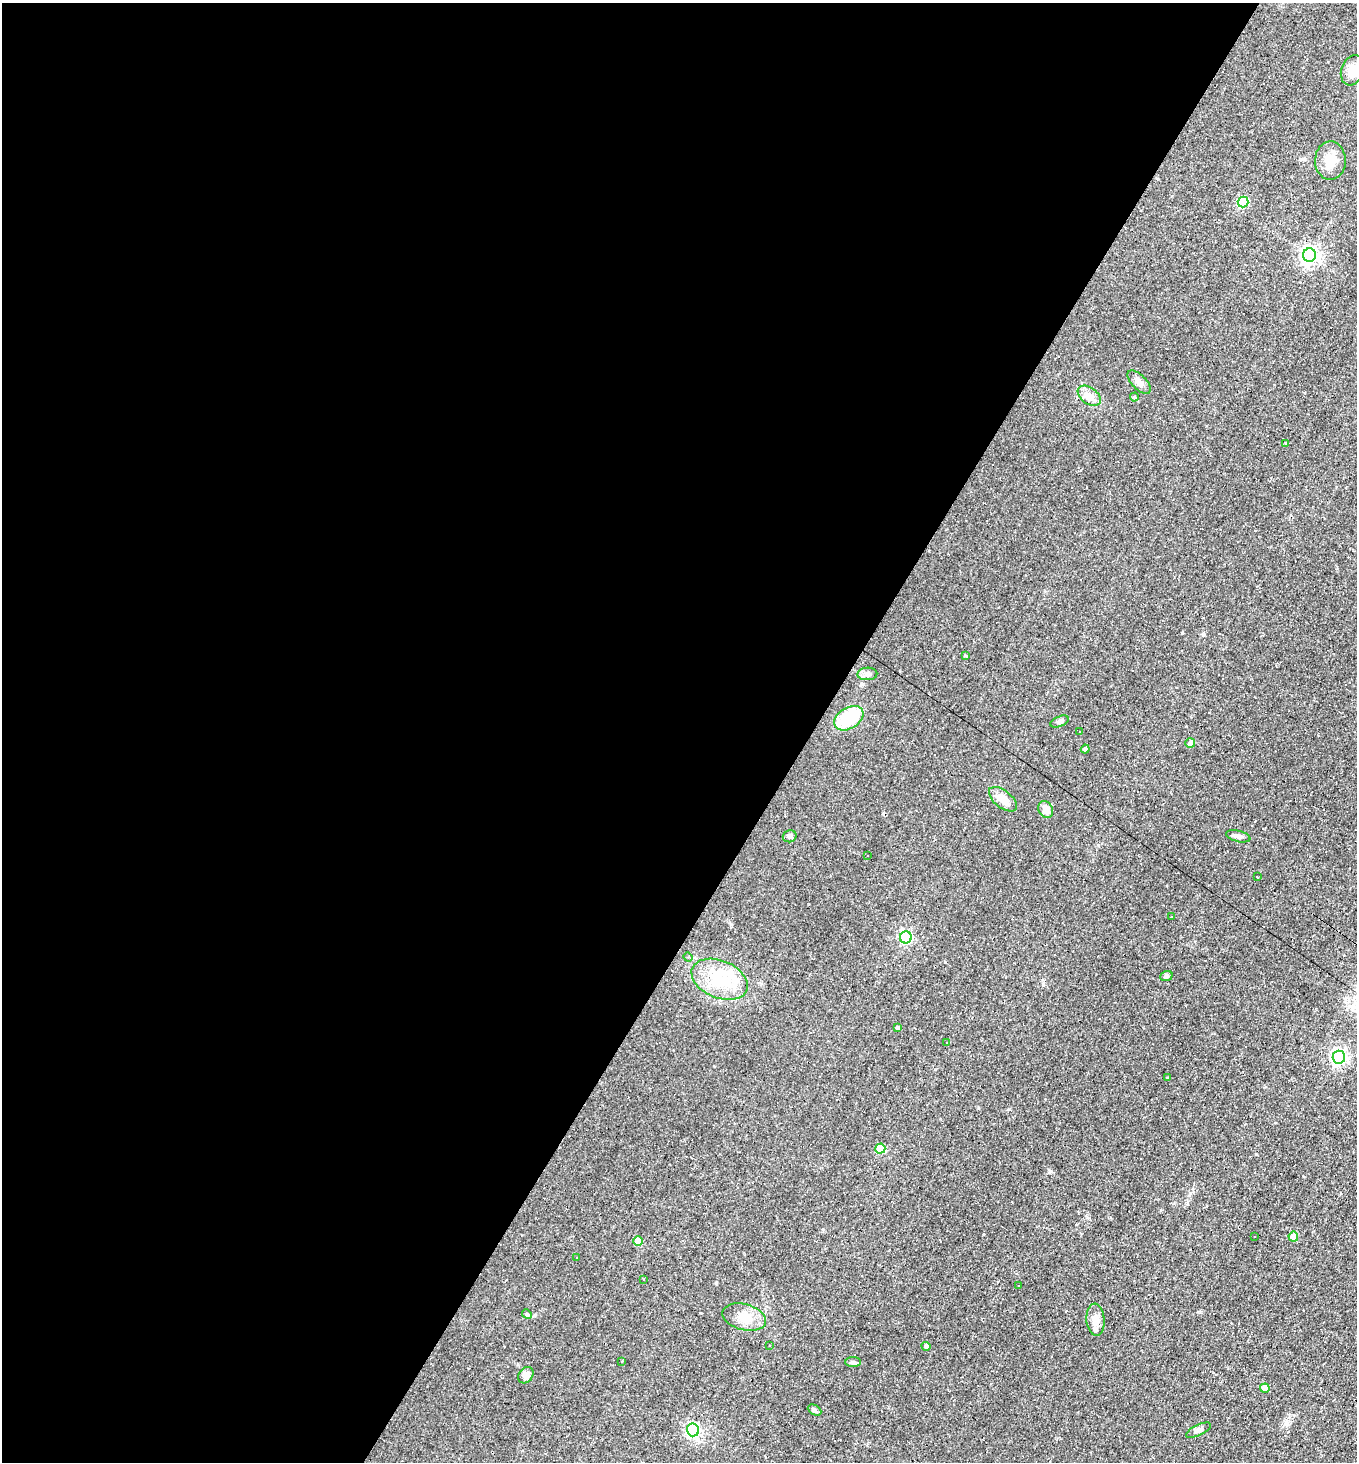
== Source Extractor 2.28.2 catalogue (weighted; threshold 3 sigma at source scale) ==
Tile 5 of 4 x 4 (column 1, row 2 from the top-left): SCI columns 145-1499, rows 2919-4378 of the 5847 x 5837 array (HDU 1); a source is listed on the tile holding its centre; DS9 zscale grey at full resolution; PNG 1359 x 1464 px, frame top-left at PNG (2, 3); each listed source drawn as its Kron ellipse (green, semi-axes under 4 px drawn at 4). Shown black and unused: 60% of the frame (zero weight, under 2 of 3 exposures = <1% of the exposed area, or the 3 px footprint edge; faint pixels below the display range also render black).
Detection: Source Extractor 2.28.2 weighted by HDU 2 'WHT'; one run over the whole footprint, this tile lists its part. Background 0.0353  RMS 0.0078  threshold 0.0353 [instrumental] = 3 sigma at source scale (4.5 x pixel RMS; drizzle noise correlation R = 1.50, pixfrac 1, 0.05/0.05 arcsec/px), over >= 5 px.
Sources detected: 79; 30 cosmic-ray / hot-pixel residue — neither listed nor drawn; the other 49 listed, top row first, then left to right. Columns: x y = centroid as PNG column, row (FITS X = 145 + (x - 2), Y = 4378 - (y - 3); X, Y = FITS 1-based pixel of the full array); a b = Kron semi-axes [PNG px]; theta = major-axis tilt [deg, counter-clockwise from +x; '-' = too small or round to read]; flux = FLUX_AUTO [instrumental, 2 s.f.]
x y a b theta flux
1352 70 15 11 70 9.5
1330 161 19 15 89 12
1243 202 5 5 - 51
1310 255 7 6 - 330
1139 382 14 7 -46 4
1089 396 13 8 -36 5.5
1134 397 4 4 - 0.82
1286 443 4 3 - 1.4
965 655 4 3 - 0.85
867 674 10 6 2 2.7
849 718 16 10 32 33
1060 721 9 5 23 1.9
1080 732 3 3 - 3.4
1190 743 5 4 - 4.1
1085 749 4 4 - 2
1003 799 16 8 -38 8.3
1046 809 9 7 -61 6.8
790 836 7 6 - 1.8
1238 836 12 5 -13 3.1
868 856 2 2 - 0.65
1257 877 2 2 - 0.85
1171 917 3 2 - 0.89
906 937 6 6 - 95
688 957 4 4 - 0.97
1166 976 6 5 - 1.5
720 979 29 18 -22 31
898 1027 4 3 - 1.1
947 1043 3 3 - 0.72
1339 1057 6 6 - 210
1167 1078 4 3 - 0.63
880 1148 5 5 - 24
1254 1237 3 3 - 2.7
1293 1237 5 5 - 9.4
638 1241 5 5 - 13
576 1258 3 2 - 0.83
643 1279 3 2 - 1.2
1019 1286 3 2 - 0.85
527 1314 5 4 - 1.1
744 1317 22 13 -14 12
1095 1320 16 9 -86 6.6
770 1345 3 2 - 0.82
926 1346 4 4 - 2.3
622 1362 3 2 - 1.1
853 1362 8 5 0 1.7
526 1375 9 6 53 5.4
1265 1388 4 4 - 8.4
814 1410 7 5 -28 1.5
693 1430 6 6 - 150
1198 1430 13 5 26 2.6
Unlisted compact peaks at least as high as the median listed source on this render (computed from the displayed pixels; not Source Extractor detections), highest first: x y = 1182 633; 1050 1171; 716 1283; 945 962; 1256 1154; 1200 1312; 1043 985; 1203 635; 1009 1109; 731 924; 978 1108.